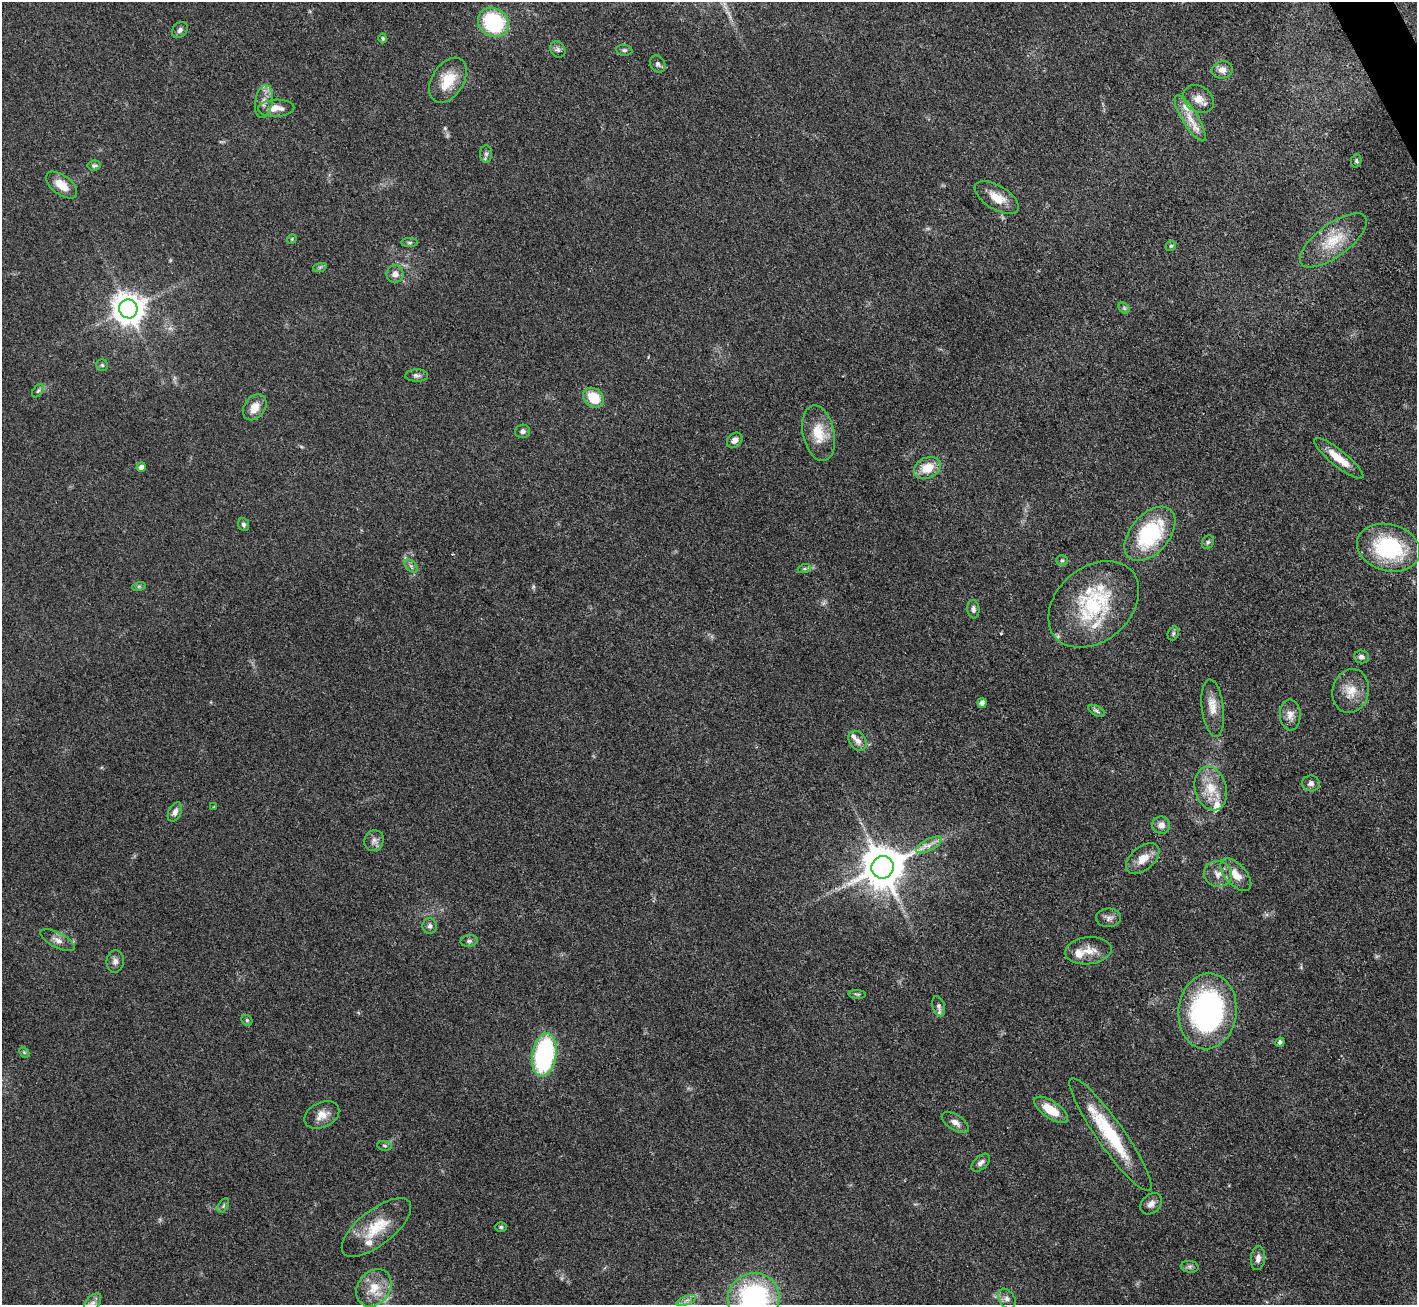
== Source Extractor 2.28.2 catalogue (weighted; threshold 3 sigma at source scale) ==
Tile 10 of 4 x 4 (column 2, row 3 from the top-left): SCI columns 1416-2830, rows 1590-2892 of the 5663 x 5651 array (HDU 1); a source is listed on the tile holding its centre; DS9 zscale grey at full resolution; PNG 1419 x 1307 px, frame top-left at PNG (2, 2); each listed source drawn as its Kron ellipse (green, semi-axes under 4 px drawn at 4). Shown black and unused: <1% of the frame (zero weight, under 3 of 4 exposures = <1% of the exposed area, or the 3 px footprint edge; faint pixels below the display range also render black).
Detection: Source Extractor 2.28.2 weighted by HDU 2 'WHT'; one run over the whole footprint, this tile lists its part. Background 0.0509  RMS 0.0048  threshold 0.0218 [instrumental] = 3 sigma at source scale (4.5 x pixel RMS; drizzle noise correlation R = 1.50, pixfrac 1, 0.05/0.05 arcsec/px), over >= 5 px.
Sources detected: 102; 1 too faint to see at this stretch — neither listed nor drawn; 6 inside a brighter listed object's ellipse — not listed separately; the other 95 listed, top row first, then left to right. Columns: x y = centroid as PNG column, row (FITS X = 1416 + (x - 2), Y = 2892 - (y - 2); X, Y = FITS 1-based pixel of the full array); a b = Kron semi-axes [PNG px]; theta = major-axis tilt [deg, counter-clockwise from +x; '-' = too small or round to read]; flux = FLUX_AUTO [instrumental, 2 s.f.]
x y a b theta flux
493 22 16 14 -36 44
180 30 9 7 50 1.8
383 38 5 4 - 0.7
558 50 8 7 - 1.6
624 50 8 5 -8 1.1
658 64 9 7 -56 1.5
1222 70 10 8 9 3.3
448 80 24 16 58 13
1198 99 16 12 -31 5.4
264 102 16 8 80 4.4
276 108 18 8 2 5.3
1190 118 26 8 -58 7.6
486 154 8 6 -90 1.5
1356 161 7 5 79 0.85
94 165 6 5 - 1
62 185 18 9 -38 7.4
997 198 25 12 -31 8.4
292 239 5 4 - 0.57
1333 240 40 16 36 16
410 243 8 4 0 0.84
1171 246 5 4 - 0.72
320 267 7 4 18 0.91
395 274 8 8 - 3.1
1124 308 6 4 -46 0.82
128 309 9 9 - 790
102 365 6 6 - 0.93
417 375 11 6 -1 1.6
38 391 7 4 53 0.92
594 398 11 9 -41 12
255 407 14 10 53 5.9
522 431 7 7 - 1.5
819 433 28 15 -78 12
735 440 8 6 44 3
1339 458 31 8 -39 10
141 467 5 4 - 2.1
927 468 14 10 26 9.7
244 525 6 5 - 1.1
1150 534 32 19 49 43
1208 542 7 5 62 1.1
1388 548 32 23 -16 43
1062 560 5 5 - 0.75
411 566 8 5 -45 1.2
804 569 6 4 18 0.85
139 586 7 4 18 0.77
1094 604 51 37 41 47
973 609 9 6 -85 1.6
1173 633 7 5 70 1.1
1361 657 7 6 - 1.7
1351 691 22 18 76 8.9
982 703 5 4 - 2.2
1213 708 29 11 -83 7
1097 711 9 5 -28 1.3
1290 715 15 10 -88 3.9
858 741 11 8 -54 2.8
1311 783 9 8 - 2
1211 788 22 15 -74 12
214 807 3 3 - 0.47
175 812 10 6 63 2.5
1161 825 9 8 - 3.2
374 841 10 9 - 2.5
929 845 14 6 28 3.3
1143 859 19 11 40 6.5
883 867 11 11 - 1900
1218 874 14 12 -19 4.9
1236 875 20 10 -48 7
1108 918 12 9 1 2.5
430 926 7 7 - 1.5
57 940 19 7 -27 3.4
469 941 8 5 9 1.2
1088 951 23 13 6 7.3
115 961 11 8 83 2.3
857 994 9 3 -4 0.73
939 1006 10 6 -73 1.3
1207 1011 38 29 84 110
247 1020 6 5 - 0.75
1280 1042 5 4 - 1.6
24 1052 6 4 -44 0.67
544 1055 22 12 80 71
1051 1110 19 8 -35 10
322 1115 18 12 26 5.3
955 1122 15 7 -32 3
1110 1134 68 13 -55 33
385 1146 7 5 -8 0.88
981 1163 11 6 43 1.9
1151 1204 12 9 42 2.9
223 1206 8 4 60 1
376 1227 42 17 38 17
501 1227 6 5 - 0.79
1258 1258 12 7 84 2.6
1190 1267 9 6 -6 1.3
374 1288 20 16 53 10
754 1298 26 25 - 81
1007 1299 11 7 -58 2.1
686 1300 10 3 21 1.3
92 1303 11 6 52 2.1
Isophote crosses this tile's border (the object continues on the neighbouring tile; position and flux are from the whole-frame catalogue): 2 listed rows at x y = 754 1298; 92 1303